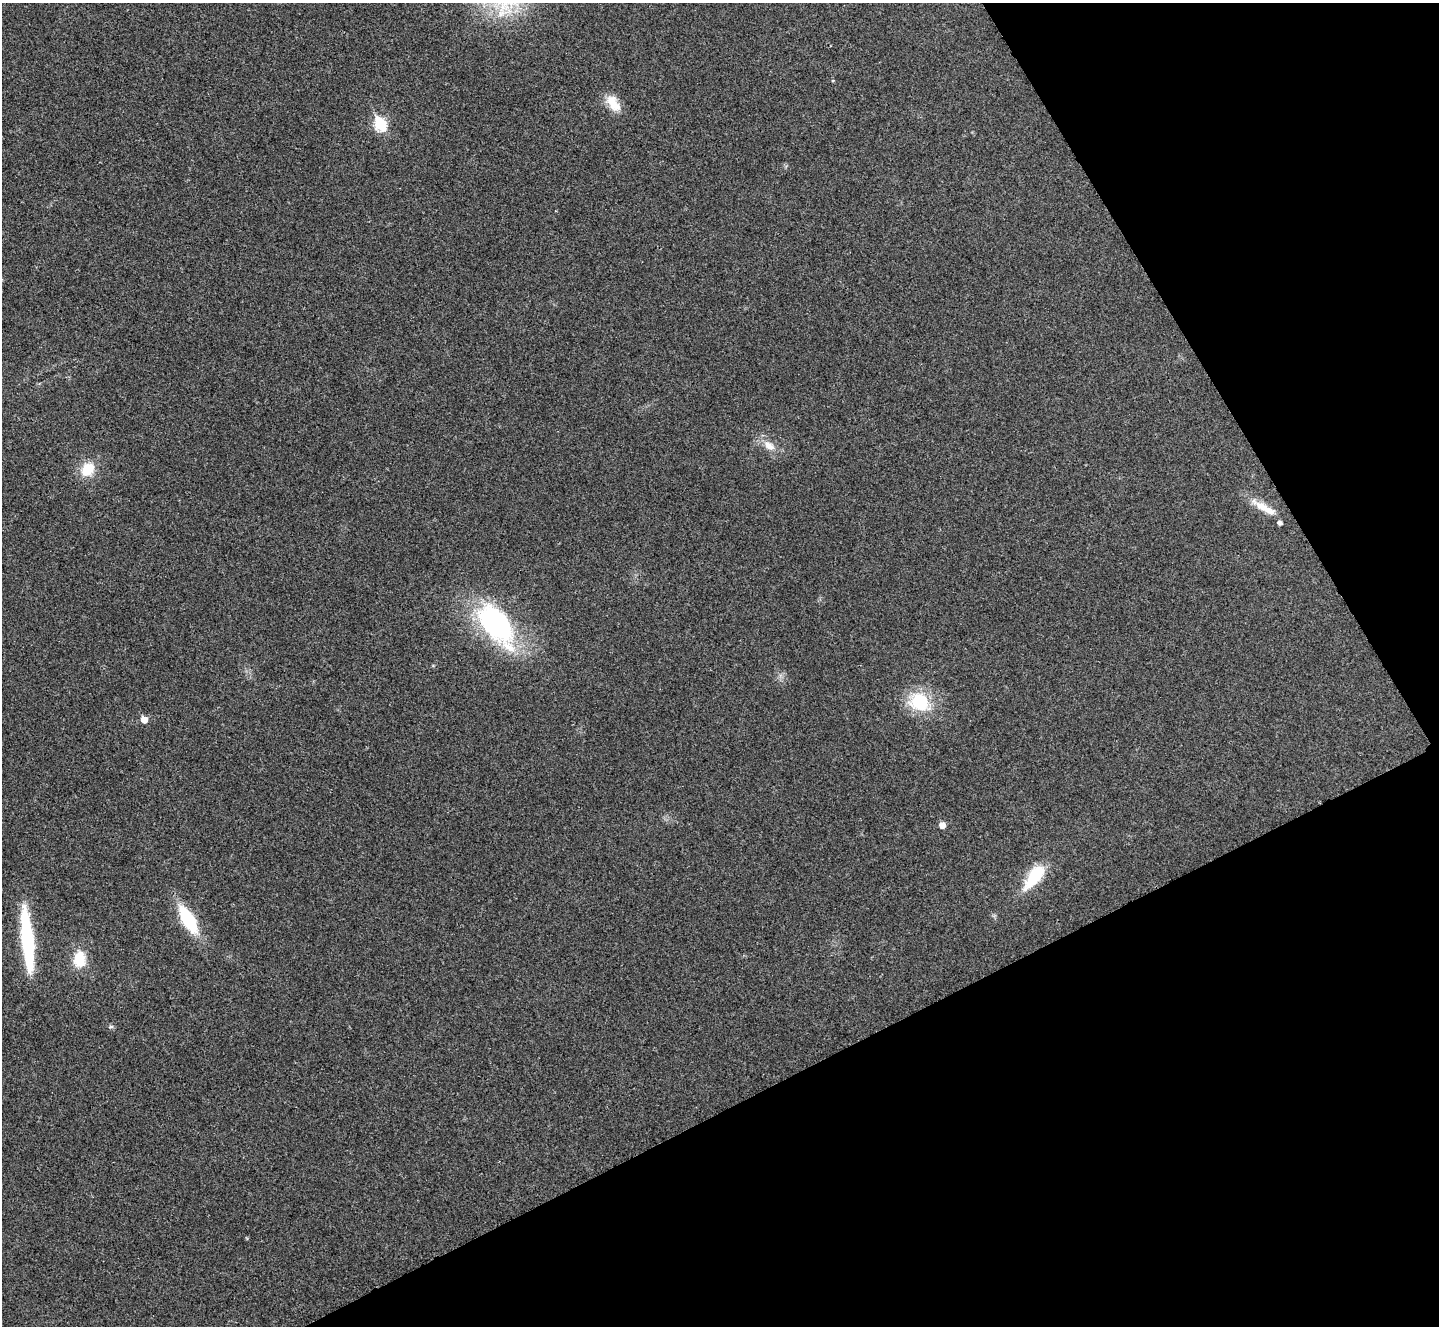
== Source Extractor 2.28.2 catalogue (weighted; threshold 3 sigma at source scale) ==
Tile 12 of 4 x 4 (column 4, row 3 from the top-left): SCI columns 4324-5760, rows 1485-2808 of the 5767 x 5763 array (HDU 1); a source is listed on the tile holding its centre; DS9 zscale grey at full resolution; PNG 1441 x 1328 px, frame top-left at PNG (2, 3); no overlay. Shown black and unused: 26% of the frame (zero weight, under 3 of 4 exposures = <1% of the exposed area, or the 3 px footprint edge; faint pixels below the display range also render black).
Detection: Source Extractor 2.28.2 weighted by HDU 2 'WHT'; one run over the whole footprint, this tile lists its part. Background 0.0555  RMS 0.0067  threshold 0.0303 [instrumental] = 3 sigma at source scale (4.5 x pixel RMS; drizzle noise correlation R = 1.50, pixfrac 1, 0.05/0.05 arcsec/px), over >= 5 px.
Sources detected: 17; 2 inside a brighter listed object's ellipse — not listed separately; the other 15 listed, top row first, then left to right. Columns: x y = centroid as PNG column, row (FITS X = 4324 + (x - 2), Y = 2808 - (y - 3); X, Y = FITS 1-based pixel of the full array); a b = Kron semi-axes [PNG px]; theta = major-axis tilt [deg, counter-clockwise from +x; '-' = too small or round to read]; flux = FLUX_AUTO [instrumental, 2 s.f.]
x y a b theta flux
833 80 4 3 - 0.52
614 105 24 12 -38 10
380 124 7 6 - 60
769 446 18 10 -40 7.8
88 469 13 11 49 17
1264 508 38 9 -30 12
496 624 52 29 -50 110
919 702 24 22 -18 31
144 719 5 5 - 8.6
942 825 5 5 - 6.2
1034 876 36 14 53 25
188 920 26 11 -60 43
27 940 64 10 -84 65
79 959 20 13 85 17
111 1027 6 4 1 1